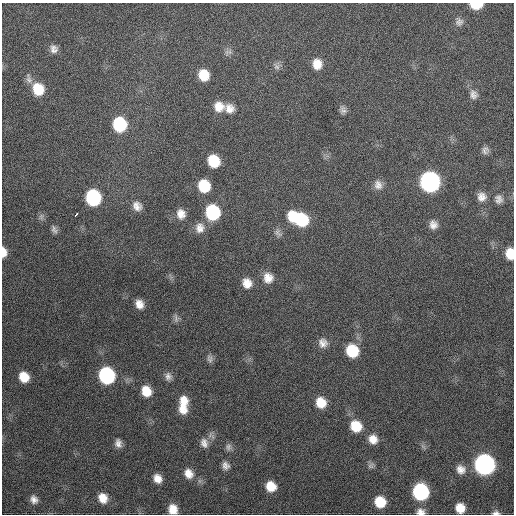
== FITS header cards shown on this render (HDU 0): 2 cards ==
NAXIS1  =                  512 / Axis length
NAXIS2  =                  512 / Axis length

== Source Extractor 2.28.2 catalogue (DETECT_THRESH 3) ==
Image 512 x 512 px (HDU 0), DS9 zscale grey, 1 PNG px = 1 image px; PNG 516 x 516 px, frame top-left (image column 1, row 512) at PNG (2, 3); no overlay
Background 330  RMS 18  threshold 54.7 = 3 sigma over >= 5 px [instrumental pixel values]
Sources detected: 68; all 68 listed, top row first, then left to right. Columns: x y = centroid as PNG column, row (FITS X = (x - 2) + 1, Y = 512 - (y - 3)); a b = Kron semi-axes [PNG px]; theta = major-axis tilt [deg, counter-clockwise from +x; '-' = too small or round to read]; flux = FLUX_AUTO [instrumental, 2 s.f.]
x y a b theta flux
476 5 10 5 1 32000
459 22 11 10 - 6300
54 49 10 9 - 6900
317 64 12 11 - 16000
276 66 11 7 -51 4700
204 75 10 9 - 23000
29 79 13 7 -75 5800
38 89 12 11 - 31000
473 94 13 10 -76 7700
219 107 12 12 - 15000
229 109 12 11 - 11000
343 110 10 8 -68 4900
119 124 12 11 - 71000
485 150 9 8 - 5100
214 161 11 9 -60 37000
430 182 12 11 - 400000
378 185 12 10 -78 8600
204 186 11 10 - 39000
482 197 12 11 - 9300
93 198 11 10 - 120000
499 199 11 9 -77 6500
137 206 12 10 -49 9200
212 212 12 10 -76 95000
181 214 12 10 -78 11000
76 215 5 3 - 9700
41 217 9 6 76 3700
299 219 20 11 -23 75000
433 225 10 9 - 8000
200 228 14 12 -83 11000
54 230 11 6 -65 4200
278 233 13 7 -58 4500
4 252 10 6 -88 11000
510 254 11 7 -84 21000
268 278 13 12 - 14000
247 283 12 11 - 14000
139 304 10 8 -66 11000
176 318 13 5 -80 4100
323 343 12 11 - 9700
352 351 12 11 - 47000
210 359 11 7 -75 4500
107 375 11 10 - 160000
168 376 11 9 -79 6200
24 377 10 9 - 21000
146 391 11 9 -64 21000
183 401 14 12 -77 17000
321 403 11 10 - 20000
183 409 12 10 -62 15000
356 426 12 11 - 28000
373 439 11 10 - 12000
118 443 10 8 -82 6800
204 443 14 10 -73 8800
228 447 10 8 77 4800
423 447 9 3 -45 2200
484 464 11 11 - 490000
371 465 10 7 47 4000
225 466 10 9 - 6500
461 469 12 11 - 10000
188 474 14 11 -58 13000
157 479 10 8 -57 11000
271 486 10 9 - 20000
421 492 11 10 - 160000
103 498 11 9 -61 15000
34 499 9 8 - 7000
380 502 10 10 - 29000
460 508 9 8 - 16000
173 509 10 9 - 15000
420 512 10 8 1 7300
496 513 9 5 0 3700
At the frame edge (FLAGS 8, measured only in part): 6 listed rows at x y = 476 5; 4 252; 510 254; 173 509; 420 512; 496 513